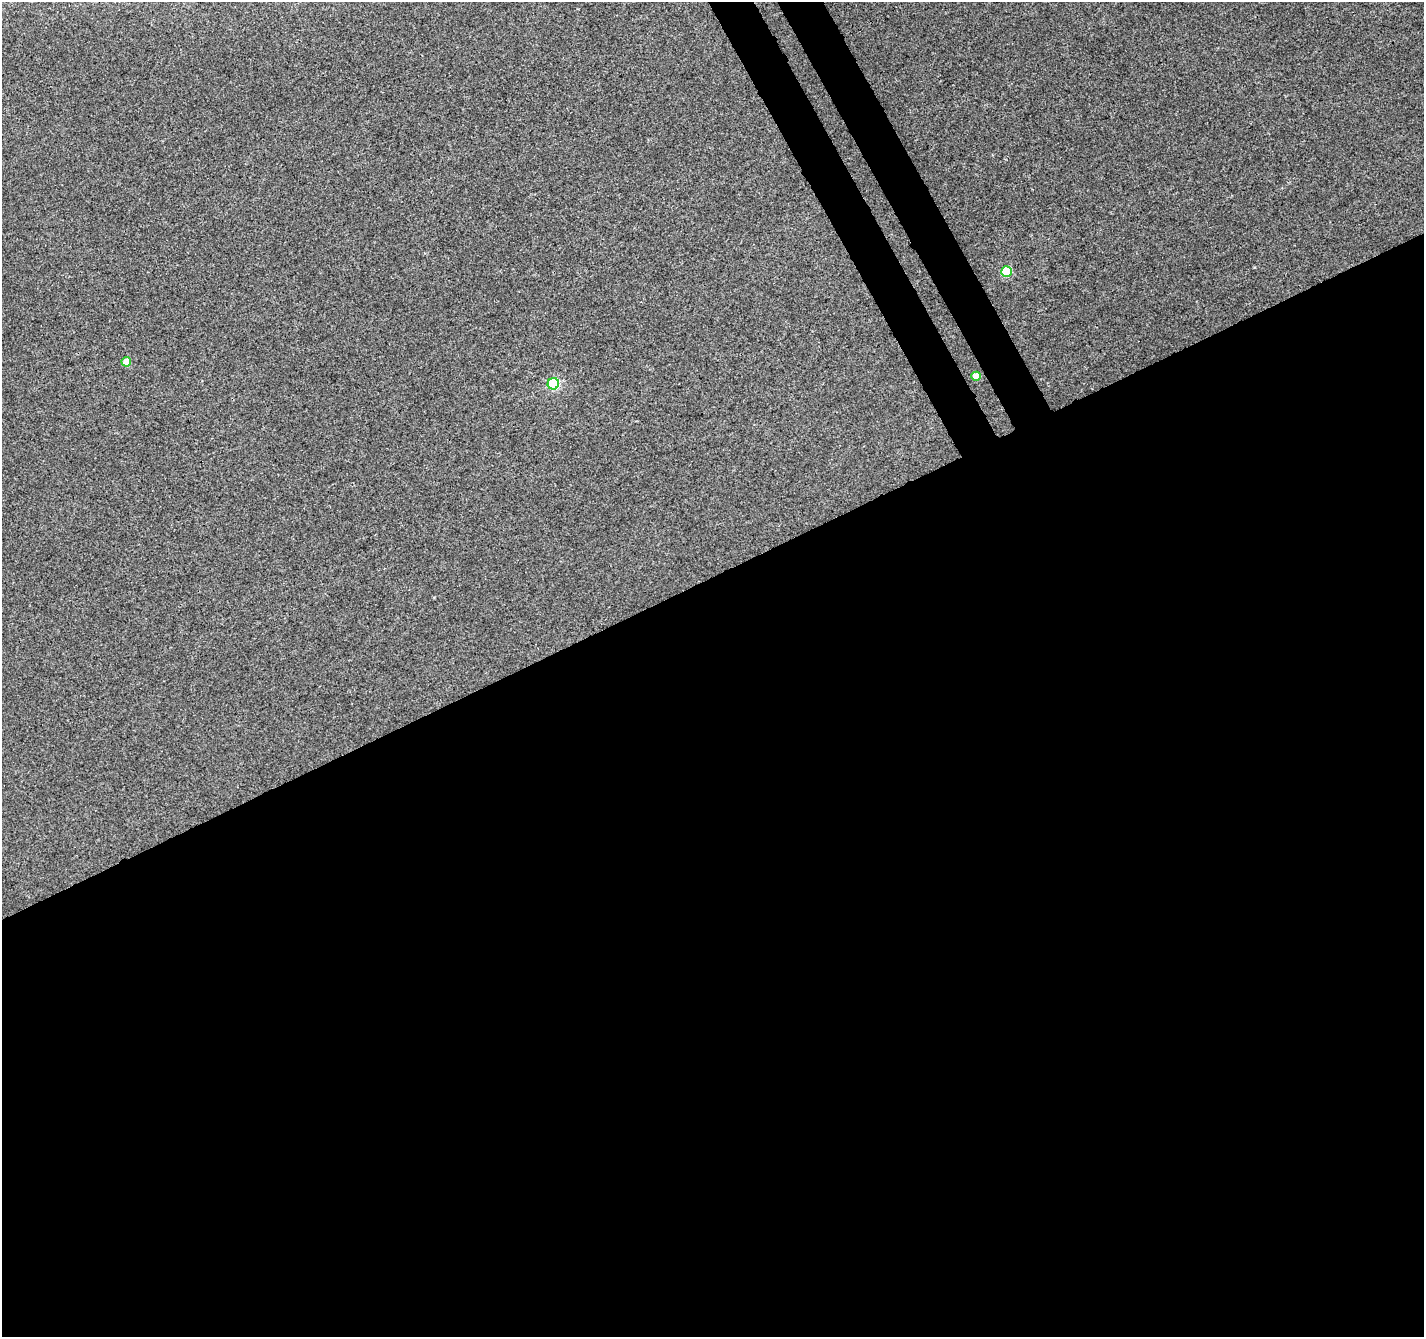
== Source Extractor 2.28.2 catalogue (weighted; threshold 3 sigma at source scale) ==
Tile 15 of 4 x 4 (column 3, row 4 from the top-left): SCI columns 2899-4320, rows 125-1459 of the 5798 x 5650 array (HDU 1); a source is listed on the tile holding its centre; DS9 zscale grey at full resolution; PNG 1426 x 1339 px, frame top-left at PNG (2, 2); each listed source drawn as its Kron ellipse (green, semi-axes under 4 px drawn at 4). Shown black and unused: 59% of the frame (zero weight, under 3 of 4 exposures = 5% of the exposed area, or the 3 px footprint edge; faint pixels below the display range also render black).
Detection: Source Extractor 2.28.2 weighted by HDU 2 'WHT'; one run over the whole footprint, this tile lists its part. Background 0.00115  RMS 0.0026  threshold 0.0116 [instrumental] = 3 sigma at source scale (4.5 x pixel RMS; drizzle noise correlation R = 1.50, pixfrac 1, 0.0396/0.0396 arcsec/px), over >= 5 px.
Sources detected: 4; all 4 listed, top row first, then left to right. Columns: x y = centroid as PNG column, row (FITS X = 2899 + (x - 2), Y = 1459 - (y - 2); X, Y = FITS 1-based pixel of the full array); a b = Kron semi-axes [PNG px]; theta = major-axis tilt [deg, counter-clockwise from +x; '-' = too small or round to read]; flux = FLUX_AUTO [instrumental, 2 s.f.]
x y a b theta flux
1006 272 5 5 - 13
126 362 4 4 - 3.3
976 376 5 4 - 3.9
553 384 6 5 - 24